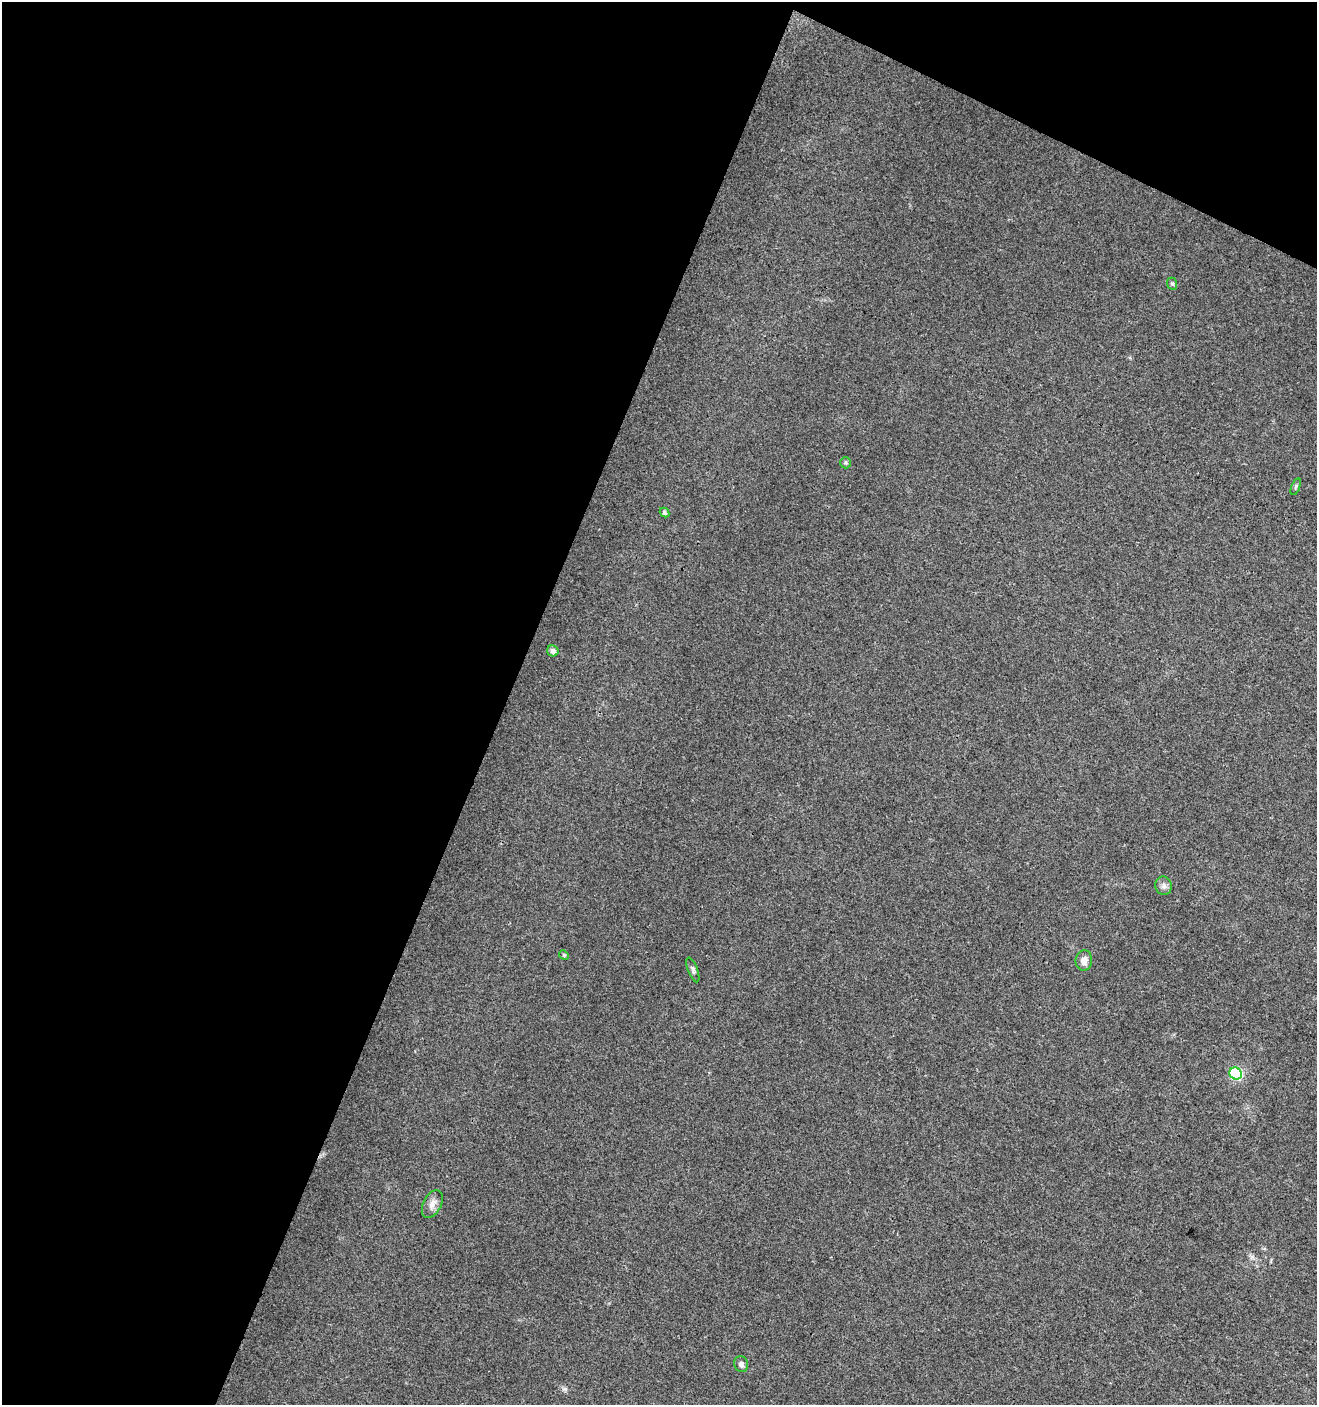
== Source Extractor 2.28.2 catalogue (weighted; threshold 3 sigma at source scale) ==
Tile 1 of 2 x 2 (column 1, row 1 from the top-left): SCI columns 107-1421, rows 1404-2806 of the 2860 x 2806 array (HDU 1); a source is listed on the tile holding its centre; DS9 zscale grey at full resolution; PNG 1319 x 1407 px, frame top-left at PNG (2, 2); each listed source drawn as its Kron ellipse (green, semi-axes under 4 px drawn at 4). Shown black and unused: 42% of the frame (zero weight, under 3 of 4 exposures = <1% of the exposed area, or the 3 px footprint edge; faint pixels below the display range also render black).
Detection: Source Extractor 2.28.2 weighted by HDU 2 'WHT'; one run over the whole footprint, this tile lists its part. Background 0.0238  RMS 0.0047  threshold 0.0213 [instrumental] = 3 sigma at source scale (4.5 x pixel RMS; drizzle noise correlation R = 1.50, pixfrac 1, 0.0396/0.0396 arcsec/px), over >= 5 px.
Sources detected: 12; all 12 listed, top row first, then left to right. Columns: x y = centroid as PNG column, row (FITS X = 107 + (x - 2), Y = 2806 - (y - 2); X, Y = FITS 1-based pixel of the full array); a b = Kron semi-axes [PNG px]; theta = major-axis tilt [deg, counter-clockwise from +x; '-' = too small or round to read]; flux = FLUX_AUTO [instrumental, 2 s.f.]
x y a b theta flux
1172 284 6 5 - 0.75
846 463 6 5 - 0.8
1296 487 9 3 69 0.6
664 513 5 4 - 0.83
553 651 6 5 - 1.7
1164 886 9 8 - 1.9
564 955 5 4 - 0.6
1084 960 10 8 84 3.2
693 970 13 4 -69 1.2
1236 1074 6 6 - 43
432 1204 15 9 64 3.3
741 1364 8 6 -70 1.7